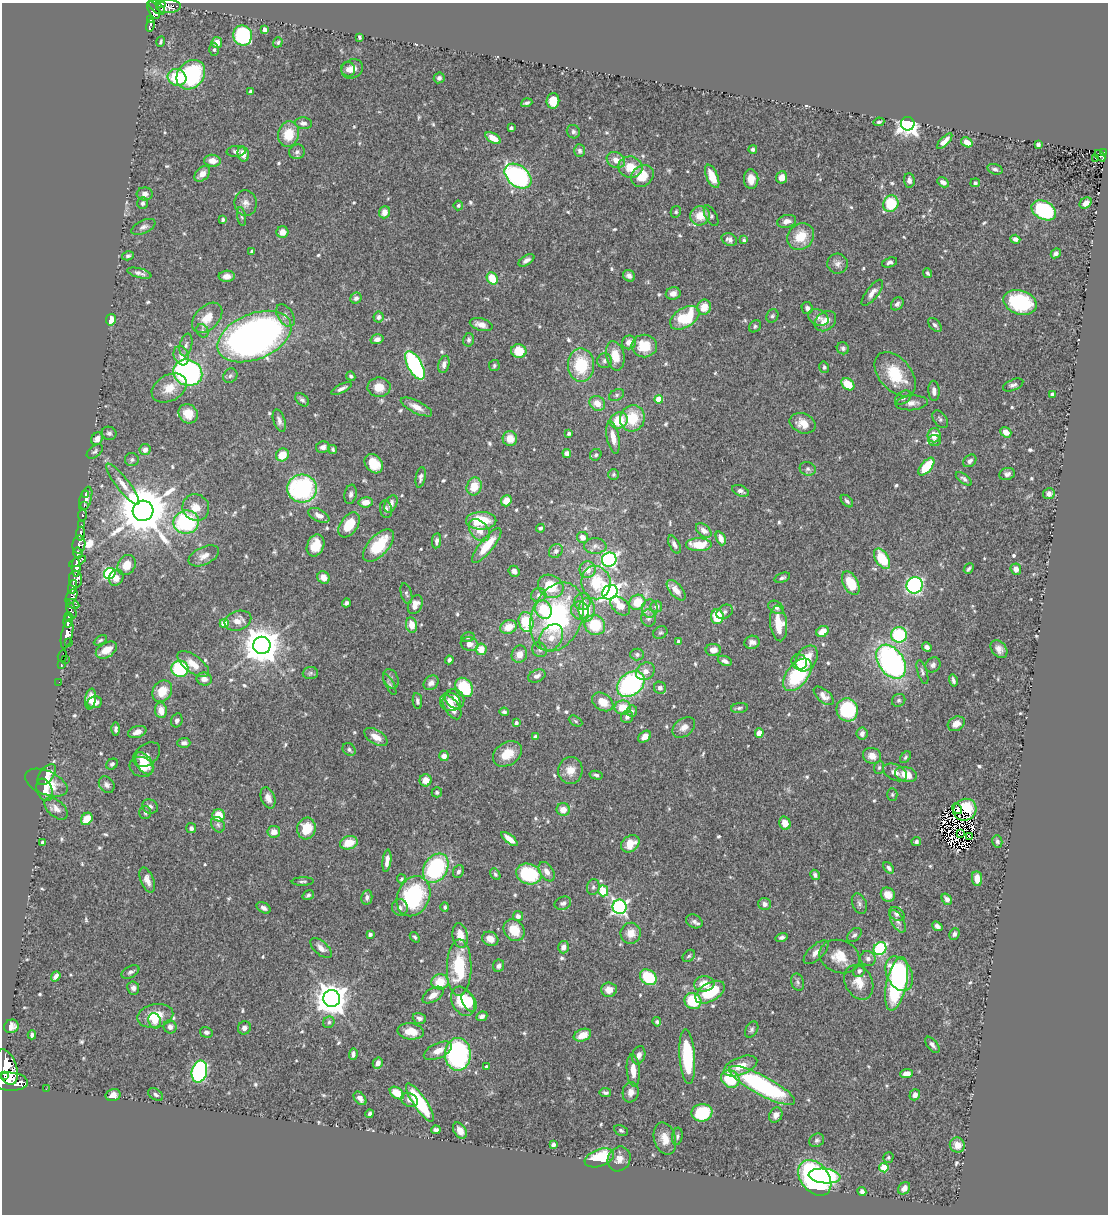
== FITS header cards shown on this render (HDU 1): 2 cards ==
NAXIS1  =                 1106
NAXIS2  =                 1212

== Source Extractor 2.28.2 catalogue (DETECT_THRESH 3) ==
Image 1106 x 1212 px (HDU 1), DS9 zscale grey, 1 PNG px = 1 image px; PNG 1110 x 1216 px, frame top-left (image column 1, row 1212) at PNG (2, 3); each listed source drawn as its Kron ellipse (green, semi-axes under 4 px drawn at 4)
Background 0.583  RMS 0.025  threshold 0.0755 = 3 sigma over >= 5 px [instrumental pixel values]
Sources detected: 666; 4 with non-positive FLUX_AUTO (blend fragments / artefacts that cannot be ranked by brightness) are neither listed nor drawn; of the other 662, the 500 brightest by FLUX_AUTO listed and drawn (162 fainter detections omitted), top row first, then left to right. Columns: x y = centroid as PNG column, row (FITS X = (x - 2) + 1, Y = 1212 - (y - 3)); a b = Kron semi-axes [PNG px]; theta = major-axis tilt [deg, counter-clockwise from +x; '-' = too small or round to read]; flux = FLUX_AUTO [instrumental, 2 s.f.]
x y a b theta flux
161 4 5 3 - 280
157 7 10 5 -40 390
169 7 12 6 4 200
154 10 9 5 -64 410
151 19 4 4 - 150
150 25 6 3 77 110
264 29 4 3 - 8.3
243 35 10 9 - 170
360 37 4 3 - 3
161 42 5 3 - 2.9
278 42 5 4 - 2.9
217 43 5 5 - 18
214 50 6 5 - 3.2
348 69 7 7 - 7.9
352 69 11 9 31 13
191 75 16 13 49 190
177 77 9 8 - 77
439 78 5 5 - 5.1
250 91 4 3 - 3.4
553 101 8 6 84 30
527 103 6 3 19 3.9
879 122 5 3 - 2.9
303 123 8 6 -6 7
908 124 7 6 - 1000
511 128 4 3 - 3.7
573 132 7 6 - 4.3
288 134 13 10 76 39
493 138 8 4 -30 21
945 141 10 4 46 10
967 142 6 4 -32 15
1038 145 4 3 - 3.7
753 149 4 4 - 4.1
236 151 9 5 4 5.5
580 151 6 5 - 4.9
297 152 8 7 - 6.8
1104 153 4 3 - 45
243 154 7 5 -77 17
1100 156 6 4 -49 44
1096 158 3 2 - 3.8
616 160 9 7 -28 14
212 161 8 6 -6 16
630 167 12 10 -10 30
995 169 8 5 -15 4.7
202 174 9 6 44 14
518 176 15 10 -38 330
642 176 12 10 39 37
712 176 12 5 -66 26
782 177 6 5 - 15
751 179 10 7 -88 15
909 180 7 5 -87 6.5
943 182 6 4 -29 6.9
975 183 5 4 - 3.1
145 194 8 6 2 7.3
143 203 6 5 - 3.8
246 203 13 11 -84 12
1086 203 6 5 - 11
891 204 8 7 - 79
458 205 5 4 - 2.9
1044 210 13 9 -28 170
384 212 6 5 - 15
676 212 6 5 - 3.2
241 216 10 3 -80 3.5
700 216 10 9 - 30
711 216 11 5 -62 4.8
223 220 4 3 - 2.9
787 221 10 6 11 9.8
143 227 13 6 25 6.8
282 232 6 6 - 17
801 236 14 12 44 42
729 239 8 6 -26 7.3
1015 239 5 4 - 6.9
744 240 4 3 - 3
252 251 4 3 - 5.9
1056 253 5 4 - 5.5
128 256 6 4 14 3.7
526 260 9 4 32 7.5
890 262 8 4 17 5.3
838 264 10 10 - 9.1
139 273 12 4 -15 6.7
928 273 5 4 - 3.2
227 276 8 5 1 11
629 276 6 5 - 6.7
492 278 6 5 - 42
872 293 15 6 52 10
673 294 7 6 - 9.6
356 298 6 5 - 6.2
1020 302 17 12 -17 120
897 304 7 5 49 5.3
704 307 7 7 - 20
807 308 6 5 - 5.8
285 315 12 7 -57 9.1
772 316 7 5 61 3.8
378 317 5 5 - 5.6
818 317 11 7 -24 9.1
207 318 18 11 45 27
685 318 16 9 31 89
111 320 6 5 - 18
825 321 12 9 38 21
481 325 11 6 -16 15
935 325 8 5 -47 4.6
755 326 6 5 - 3.3
203 331 7 5 -58 4.1
254 337 39 23 22 1100
377 339 6 4 16 7.7
469 340 6 5 - 4.4
629 342 7 7 - 14
186 345 11 6 77 6.1
644 346 13 11 -1 45
843 348 6 6 - 4.2
519 351 7 7 - 40
181 356 10 7 -69 13
615 356 15 9 -77 28
604 361 7 7 - 5.4
444 364 9 5 75 8.5
415 365 16 7 -61 280
581 365 16 13 -90 84
494 366 5 5 - 3.2
824 367 6 5 - 4.1
188 373 15 13 -23 480
895 374 26 16 -49 67
230 376 8 6 45 4.6
351 376 5 4 - 3.5
848 384 7 5 -39 41
1013 385 11 5 23 5.1
379 387 11 9 2 24
169 388 19 13 29 27
341 389 11 4 26 6.6
934 391 10 5 -87 9.4
617 395 8 5 28 4.2
1053 395 4 4 - 13
903 398 9 6 34 5.9
659 399 4 4 - 46
302 400 8 5 -42 4.5
597 403 8 7 - 19
912 403 16 7 5 11
416 407 17 6 -26 15
188 414 10 9 - 25
632 418 13 12 - 55
940 419 10 6 -52 4.8
279 421 12 6 -72 7.2
619 421 9 8 - 47
803 423 13 9 -23 20
1006 432 6 4 -38 13
109 433 7 6 - 5.2
569 433 3 3 - 3.8
934 435 7 6 - 21
613 437 16 6 -79 20
97 439 6 5 - 13
510 439 7 7 - 19
935 441 6 5 - 3.9
323 447 7 6 - 6.1
333 449 5 4 - 2.9
145 450 5 5 - 8.1
95 451 9 5 36 4.2
567 453 4 4 - 9.2
282 455 7 6 - 29
596 455 6 5 - 3.6
132 460 7 6 - 4.4
970 461 7 5 40 5.4
374 464 10 8 -52 38
926 467 10 5 50 63
808 469 8 6 -17 5.2
613 474 5 5 - 3.4
1007 474 8 6 14 6
421 477 10 5 79 6.1
964 479 9 4 -36 4.7
123 484 25 6 -52 18
474 486 9 7 70 32
302 488 15 14 - 240
741 491 9 5 -23 5.6
85 494 3 2 - 10
351 494 10 6 78 5.5
1049 494 6 5 - 7.8
86 499 12 5 71 11
506 501 6 5 - 21
847 501 7 4 -45 4.6
365 502 7 5 8 15
391 504 9 5 63 9.9
84 506 3 2 - 9.3
196 508 14 13 - 25
386 509 9 6 -80 6
143 511 10 10 - 10000
82 515 6 3 86 60
319 515 11 6 -27 9.6
481 521 15 9 0 58
186 522 13 11 9 190
81 525 3 3 - 88
349 525 14 8 56 42
540 528 4 4 - 3.8
479 530 12 8 -50 19
704 530 9 6 -40 9.8
80 534 7 3 82 230
583 537 6 5 - 12
721 538 7 4 -68 12
437 541 8 4 83 5.6
674 544 10 5 -61 5.9
79 545 9 6 81 980
316 545 11 8 67 29
699 545 13 6 0 41
378 546 20 10 47 73
487 546 21 6 51 41
595 546 11 8 2 9.2
556 551 7 6 - 5.4
78 553 5 5 - 530
204 556 16 8 25 13
882 559 11 6 -59 68
609 560 7 7 - 370
77 562 9 3 28 710
127 565 10 8 62 26
76 567 10 4 -90 1700
969 569 6 3 49 3.7
1016 569 6 5 - 8.7
588 570 8 8 - 16
514 571 5 5 - 8
110 574 6 5 - 210
116 578 8 7 - 13
324 578 7 5 -48 14
782 578 8 4 19 4.2
76 579 8 6 -85 790
596 583 17 14 -80 62
851 583 13 7 -62 43
914 585 8 8 - 290
551 586 13 11 -33 58
73 587 7 4 74 360
676 590 12 6 -49 16
610 592 8 7 - 790
406 594 10 5 -74 4.2
539 595 7 6 - 8.4
71 597 8 5 63 490
582 602 8 8 - 11
637 602 8 7 - 41
346 603 4 4 - 4.5
73 604 7 4 -27 310
415 605 10 7 64 15
620 606 11 7 -42 23
656 606 6 5 - 7.1
776 607 8 6 -31 6.1
650 608 9 8 - 9.1
71 610 9 4 -69 260
543 610 9 8 - 52
587 610 11 8 88 32
580 611 9 8 - 15
725 612 9 6 31 4.5
69 617 5 3 - 380
557 617 36 25 68 270
717 617 7 6 - 51
649 618 8 7 - 6.9
238 621 13 9 17 17
68 622 6 4 87 790
526 622 10 7 -77 89
224 623 4 4 - 41
778 623 18 8 -84 39
411 625 8 5 -79 22
595 625 10 9 - 62
508 627 8 6 27 25
822 631 6 5 - 22
660 633 7 6 - 3.4
67 634 15 5 77 1200
899 635 8 7 - 130
468 637 7 5 11 4.1
551 638 14 10 57 23
100 640 7 4 32 3.2
69 642 2 2 - 7.8
679 642 4 3 - 8.9
752 642 8 6 14 7.4
470 644 9 7 -18 13
262 645 9 8 - 4400
927 647 5 4 - 6.1
481 649 6 5 - 24
999 649 10 7 -49 9.8
106 650 11 7 30 23
540 650 8 7 - 5.4
713 650 7 6 - 12
519 654 9 7 68 15
637 654 6 6 - 4.3
62 656 6 2 74 33
65 659 3 2 - 11
807 659 14 10 58 34
449 660 4 4 - 4.9
725 661 7 4 -23 6.1
799 662 8 7 - 11
891 662 19 12 -55 440
61 664 3 2 - 14
193 664 19 8 -36 23
933 665 8 7 - 5.7
180 669 8 8 - 140
645 671 10 8 37 11
922 672 12 4 -72 4.6
310 673 7 6 - 4.6
797 675 19 10 52 130
537 676 9 6 24 8
204 679 7 6 - 8.8
391 679 10 7 -64 5.6
953 680 6 3 -75 4.5
59 682 2 2 - 7.1
431 683 8 6 42 8.3
390 684 11 4 -62 3.9
631 684 15 11 38 240
464 687 10 8 -53 71
660 688 6 6 - 6.2
162 691 11 9 56 30
824 696 12 6 -41 11
90 699 10 5 81 15
455 699 10 9 - 14
899 700 7 6 - 3.3
417 701 8 4 -82 4.7
94 702 7 6 - 16
450 702 10 9 - 18
603 702 11 8 -34 26
452 707 13 7 -57 21
623 707 8 7 - 33
739 708 8 5 8 3.9
161 710 8 6 -84 19
847 710 11 10 - 140
632 711 6 5 - 3.3
504 712 4 4 - 3.7
627 717 6 6 - 5.9
177 720 7 5 69 5.8
576 721 7 4 -29 3.1
516 723 4 3 - 3.6
956 724 9 6 28 14
684 727 12 8 37 13
116 729 6 4 89 4.6
137 732 9 5 17 9.8
759 733 4 4 - 29
862 734 6 5 - 7.5
376 737 13 7 -32 19
535 737 4 4 - 6
645 737 7 5 40 12
184 743 6 5 - 6.1
349 750 7 6 - 4.3
507 754 15 11 33 31
147 755 15 10 40 12
444 756 5 5 - 12
872 756 9 8 - 15
905 757 6 4 51 3.1
144 763 12 7 -57 16
112 764 6 5 - 4.4
141 767 12 10 -19 28
879 767 6 5 - 3.5
570 770 13 12 - 19
895 772 13 7 -26 11
906 774 11 7 -15 25
47 775 12 7 50 15
596 775 6 4 -13 4
426 780 6 6 - 19
46 783 22 12 -22 33
107 785 9 7 -50 6.2
45 790 12 7 -68 16
437 792 5 5 - 3.1
892 794 6 5 - 2.9
268 798 11 7 -70 12
150 806 8 7 - 5.7
56 808 14 8 -42 12
957 809 6 3 -51 7.6
563 810 6 6 - 18
965 810 12 11 - 37
145 812 6 6 - 4
219 815 6 6 - 36
87 819 7 5 53 31
785 823 6 5 - 19
218 825 8 6 -58 4.8
191 828 5 5 - 5.2
306 829 11 9 82 37
274 832 6 6 - 14
960 833 4 2 - 4.7
969 836 4 3 - 6.9
509 839 10 4 -39 17
916 841 5 4 - 4.2
997 841 6 5 - 4.5
42 842 4 3 - 5.4
349 843 9 6 17 32
630 844 10 7 37 24
387 861 11 4 83 11
436 868 16 11 59 200
889 868 6 4 -51 4.5
458 872 7 5 67 4.6
547 872 11 6 -56 11
495 874 6 4 -61 3.1
529 874 13 10 -19 120
815 875 5 4 - 4.5
401 879 4 3 - 2.9
977 879 7 5 -83 19
147 880 13 6 -68 13
303 881 11 3 2 3.3
593 887 8 6 77 4.9
603 891 5 5 - 87
308 895 6 4 37 3.5
888 895 7 6 - 21
413 896 21 16 66 180
367 897 7 5 82 6.4
947 899 6 4 -52 7.8
563 903 8 6 22 6.7
859 903 10 7 -68 5.4
765 904 6 6 - 7.7
400 907 8 8 - 7.3
445 907 5 4 - 3.4
619 907 7 7 - 440
264 908 7 5 -32 6.4
897 914 8 6 -31 5.3
518 916 5 5 - 6.4
694 921 9 6 -26 5.8
898 921 12 6 -60 7.6
937 926 5 4 - 6.5
514 930 12 9 -51 37
631 933 10 10 - 19
370 934 4 4 - 5.4
954 934 6 5 - 5.1
854 935 8 5 44 4.8
460 936 12 7 -81 25
415 937 6 4 -51 3.2
782 937 6 4 17 4.3
490 939 8 7 - 15
563 947 6 5 - 8.9
321 948 13 6 -42 12
880 949 7 6 - 130
816 952 15 7 43 12
689 956 7 5 43 3.3
840 957 20 16 -20 34
868 959 8 7 - 6.6
499 966 6 5 - 5.7
459 967 28 12 89 93
859 971 6 5 - 5.4
130 972 9 5 29 5.2
899 974 18 12 -63 180
56 976 5 4 - 9.2
648 977 9 7 -38 86
440 982 8 8 - 35
798 982 9 6 -74 4.7
859 982 18 13 -64 25
704 984 10 7 6 26
897 984 27 10 77 170
133 988 6 6 - 6.2
609 990 8 7 - 17
710 992 16 9 30 76
433 995 12 6 33 14
332 999 8 8 - 3000
463 1001 15 11 -61 52
469 1001 11 6 -63 28
693 1001 8 8 - 75
155 1016 18 11 12 43
482 1016 6 4 25 5.3
419 1018 7 5 -18 6.1
155 1021 8 6 -72 12
329 1022 6 5 - 4.4
657 1022 5 4 - 3.7
11 1026 7 6 - 11
170 1027 7 6 - 6.5
244 1028 7 6 - 6.7
752 1030 9 6 59 4.4
411 1031 13 8 -7 28
206 1032 6 5 - 4.9
32 1035 4 4 - 4
582 1035 9 6 22 20
932 1045 9 5 -50 6.1
438 1051 15 7 25 17
353 1054 6 3 86 5.4
458 1054 16 13 -90 320
639 1055 9 6 73 9.2
687 1057 27 7 -86 120
378 1063 6 5 - 9.3
487 1066 3 3 - 3.9
741 1066 18 9 22 27
7 1067 18 10 -71 3900
633 1070 16 6 -86 21
199 1071 11 7 78 310
907 1074 6 4 8 13
5 1075 2 2 - 4300
730 1079 10 8 -40 86
10 1082 18 9 -2 4100
762 1085 37 9 -28 270
46 1089 2 2 - 5.5
631 1092 10 8 79 11
397 1093 8 5 -36 30
605 1093 6 4 -7 4.3
113 1095 7 6 - 11
156 1095 8 5 -34 4.5
915 1095 6 5 - 8.1
360 1098 8 5 -50 9.1
409 1100 9 6 -26 7.9
420 1102 22 6 -56 120
702 1113 10 8 9 86
370 1114 4 3 - 3.8
776 1115 8 6 61 11
436 1130 5 4 - 5.2
460 1130 9 6 -57 13
621 1130 7 5 -26 3.3
677 1136 8 5 82 4.1
665 1139 16 10 -74 23
817 1140 8 6 31 4.5
553 1144 4 4 - 5.4
957 1145 8 7 - 17
599 1158 15 8 20 83
888 1158 5 5 - 3.1
619 1159 13 11 60 14
884 1168 5 4 - 59
825 1176 16 7 -6 110
815 1178 20 14 -52 550
904 1188 7 5 49 9.8
862 1191 4 4 - 5
At the frame edge (FLAGS 8, measured only in part): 2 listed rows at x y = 161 4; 10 1082
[162 fainter detections neither listed nor drawn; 4 non-positive-flux detections neither listed nor drawn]